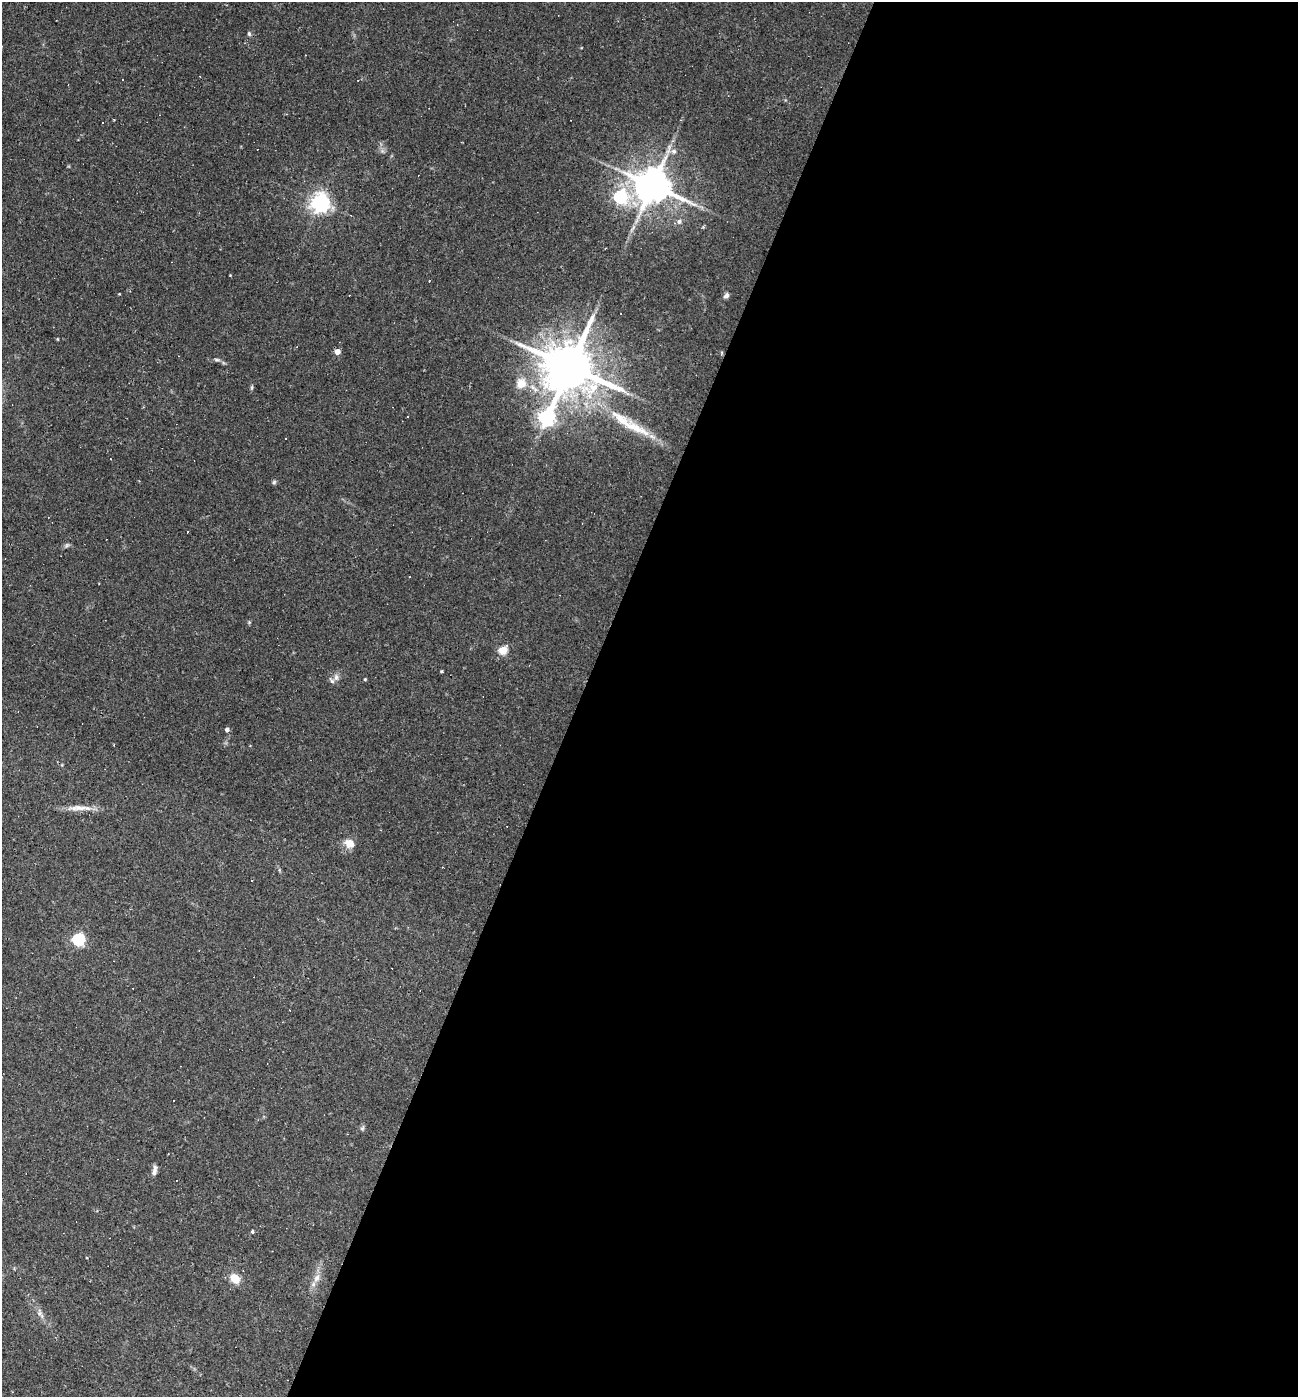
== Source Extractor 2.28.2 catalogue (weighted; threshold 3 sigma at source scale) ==
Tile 12 of 4 x 4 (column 4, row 3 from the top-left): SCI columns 4160-5455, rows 1396-2790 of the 5591 x 5579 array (HDU 1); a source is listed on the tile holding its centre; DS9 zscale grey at full resolution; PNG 1300 x 1399 px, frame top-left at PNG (2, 2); no overlay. Shown black and unused: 55% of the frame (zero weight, under 2 of 3 exposures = <1% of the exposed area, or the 3 px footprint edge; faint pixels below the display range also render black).
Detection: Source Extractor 2.28.2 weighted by HDU 2 'WHT'; one run over the whole footprint, this tile lists its part. Background 0.0501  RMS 0.0055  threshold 0.025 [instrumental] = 3 sigma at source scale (4.5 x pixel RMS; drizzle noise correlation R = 1.50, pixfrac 1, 0.05/0.05 arcsec/px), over >= 5 px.
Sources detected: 58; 12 cosmic-ray / hot-pixel residue — not listed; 2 inside a brighter listed object's ellipse — not listed separately; the other 44 listed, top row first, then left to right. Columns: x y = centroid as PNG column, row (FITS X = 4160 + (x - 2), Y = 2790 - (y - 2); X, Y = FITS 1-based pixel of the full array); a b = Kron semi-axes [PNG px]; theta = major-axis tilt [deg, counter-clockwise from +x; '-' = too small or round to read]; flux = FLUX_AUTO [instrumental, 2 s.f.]
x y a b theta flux
249 33 6 4 -64 0.85
123 80 3 2 - 0.55
114 119 3 2 - 0.71
102 123 3 3 - 4.6
382 151 6 6 - 1.2
674 151 8 8 - 2.6
652 185 11 10 - 1600
620 197 7 6 - 90
320 203 6 6 - 300
679 221 6 6 - 1.8
703 227 5 4 - 0.61
429 281 2 2 - 0.52
119 294 4 2 - 0.46
726 295 7 6 - 1.7
621 313 2 2 - 0.38
337 352 4 4 - 5.4
217 360 10 4 -5 1.2
570 367 16 12 -21 3700
521 383 12 10 51 7.5
252 387 6 4 -84 0.81
407 417 2 2 - 0.38
546 417 9 6 63 190
633 427 51 14 -22 20
286 439 3 3 - 1.1
274 482 6 5 - 0.92
66 545 8 5 54 1.1
503 650 5 5 - 23
442 671 3 3 - 0.71
336 677 9 6 89 2.1
365 679 3 3 - 0.65
227 729 4 4 - 1.9
114 745 3 2 - 0.51
79 808 40 7 0 6.6
380 830 3 2 - 0.41
349 843 11 8 -29 6.6
252 880 3 2 - 0.97
78 939 6 6 - 71
174 1100 3 3 - 0.9
362 1128 8 5 60 1
154 1171 14 6 80 2.5
252 1232 3 3 - 3.9
235 1278 10 8 -47 8.9
317 1278 11 8 65 3.9
39 1313 10 5 -84 2